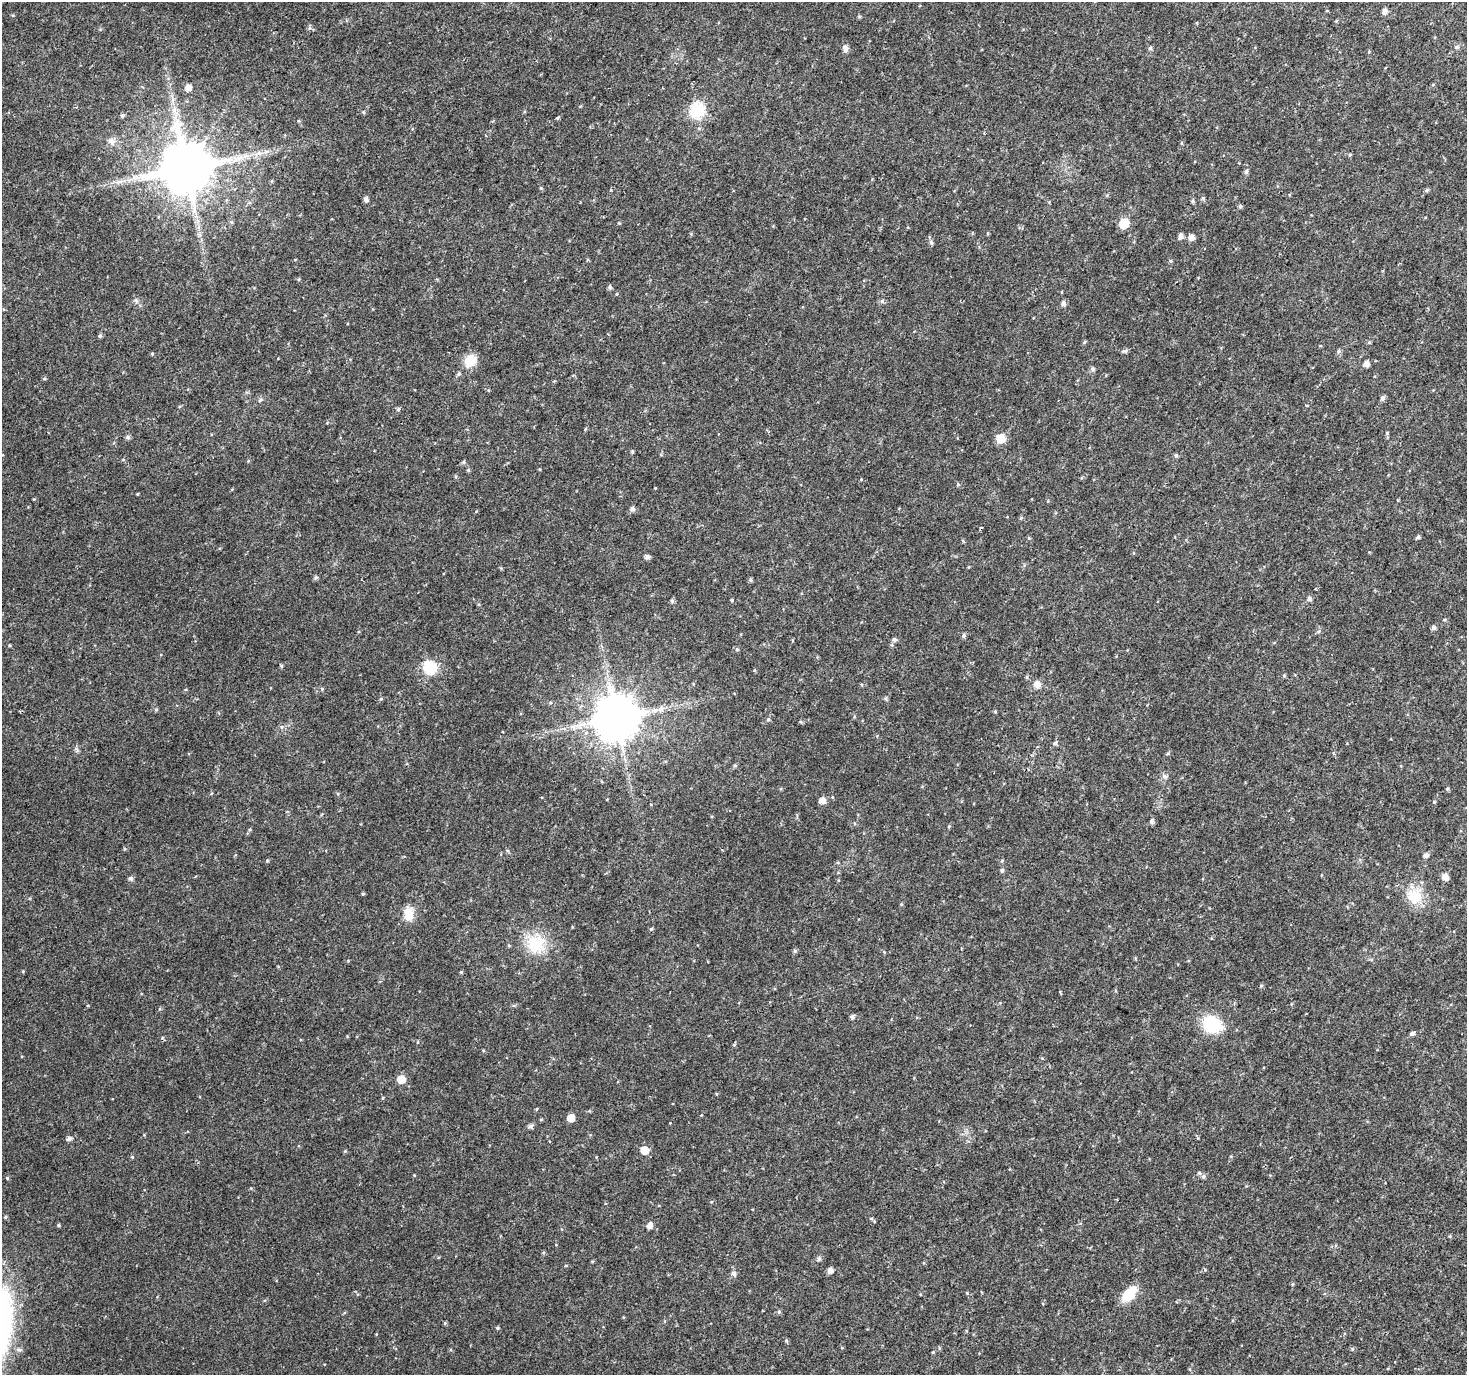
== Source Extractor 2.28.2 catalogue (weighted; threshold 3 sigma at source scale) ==
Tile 10 of 4 x 4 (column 2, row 3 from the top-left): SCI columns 1466-2930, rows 1564-2936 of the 5865 x 5939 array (HDU 1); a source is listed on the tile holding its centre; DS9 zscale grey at full resolution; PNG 1469 x 1377 px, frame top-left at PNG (2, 2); no overlay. Shown black and unused: <1% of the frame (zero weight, under 2 of 3 exposures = <1% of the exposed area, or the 3 px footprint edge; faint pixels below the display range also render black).
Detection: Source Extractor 2.28.2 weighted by HDU 2 'WHT'; one run over the whole footprint, this tile lists its part. Background 0.0253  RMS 0.0055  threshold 0.0249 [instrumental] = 3 sigma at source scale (4.5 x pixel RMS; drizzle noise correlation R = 1.50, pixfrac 1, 0.0396/0.0396 arcsec/px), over >= 5 px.
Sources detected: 120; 1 cosmic-ray / hot-pixel residue — not listed; the other 119 listed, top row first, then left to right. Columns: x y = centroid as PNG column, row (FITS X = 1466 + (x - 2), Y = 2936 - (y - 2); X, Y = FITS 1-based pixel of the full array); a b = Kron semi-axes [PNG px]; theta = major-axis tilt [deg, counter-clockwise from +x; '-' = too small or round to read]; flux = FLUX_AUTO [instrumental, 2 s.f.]
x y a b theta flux
1384 11 6 5 - 2.4
309 28 6 4 71 0.79
1150 48 5 5 - 0.98
845 49 9 6 -90 2
188 88 6 6 - 3.4
697 110 7 7 - 99
364 112 5 3 - 0.61
123 115 6 5 - 0.82
112 142 12 7 -62 2.6
1350 155 5 4 - 0.59
187 168 13 13 - 3600
1246 172 5 5 - 1.3
135 177 9 4 45 1.7
541 188 4 4 - 0.53
610 190 4 3 - 0.63
1427 190 5 5 - 0.84
366 200 6 5 - 1.7
1192 201 5 4 - 0.83
1240 206 5 4 - 0.97
231 222 5 4 - 0.77
1124 223 6 6 - 19
1181 236 6 5 - 2.4
1191 237 6 6 - 2.8
931 242 7 5 -75 1.1
1171 261 6 4 -90 0.67
610 287 5 5 - 1.1
136 300 7 5 -78 1.2
882 301 6 6 - 1.1
1063 303 6 5 - 1.7
100 336 6 4 22 0.86
1125 351 8 4 8 1.1
1339 351 6 6 - 1.1
152 354 4 4 - 0.61
470 361 13 11 37 10
1366 364 5 5 - 2.9
1093 369 6 5 - 1.3
459 374 6 4 28 0.97
1382 398 6 5 - 1.5
260 400 7 4 45 0.87
398 409 5 4 - 0.85
1387 433 5 4 - 0.56
128 437 7 5 -23 1
1001 438 6 6 - 15
632 452 5 3 - 0.6
1176 455 5 4 - 0.92
464 462 5 5 - 0.86
958 484 5 3 - 0.55
137 494 3 2 - 0.44
632 509 6 5 - 1.8
1021 518 4 4 - 0.62
1418 537 5 4 - 1.2
1029 538 5 4 - 0.55
647 557 5 5 - 1.8
316 578 6 5 - 0.96
750 580 5 5 - 0.9
1309 598 6 5 - 1.6
732 600 4 3 - 0.5
672 601 6 5 - 1
1433 627 6 5 - 1.4
1319 631 5 3 - 0.74
963 636 6 5 - 1.2
894 639 6 5 - 0.93
737 649 5 4 - 0.77
430 667 13 12 - 19
1284 675 5 5 - 0.64
1037 684 8 7 - 3.1
322 689 5 4 - 0.6
381 699 5 3 - 0.56
661 708 10 6 29 2.4
156 710 5 3 - 0.54
995 712 4 4 - 0.58
616 718 12 12 - 2300
768 719 5 4 - 0.76
1055 743 5 5 - 1
735 765 6 4 0 0.64
1447 788 5 4 - 0.68
822 800 6 5 - 4.1
1434 802 4 3 - 0.5
1151 821 6 5 - 1.4
949 826 5 3 - 0.5
1426 855 6 5 - 1.6
267 861 5 3 - 0.55
1002 861 5 4 - 0.67
1002 870 5 4 - 0.99
1445 877 6 6 - 3.3
131 878 6 5 - 1.4
1414 896 22 19 -8 13
409 914 17 11 -83 7.1
651 929 5 4 - 0.77
535 944 26 24 -84 19
795 951 5 5 - 0.96
852 1017 5 5 - 1.1
1212 1024 18 14 -30 26
1413 1033 7 5 17 1
401 1079 6 6 - 8.9
112 1098 3 2 - 0.49
571 1118 5 5 - 8
530 1126 8 5 36 1.2
69 1139 6 5 - 1.7
644 1150 6 6 - 8.3
345 1151 4 4 - 0.53
132 1157 5 4 - 0.57
1199 1173 6 4 -17 0.97
1203 1176 6 5 - 1.1
7 1178 5 4 - 0.59
5 1217 5 4 - 0.69
58 1225 4 4 - 0.68
650 1226 7 5 55 2.6
1450 1236 4 3 - 0.56
819 1258 5 5 - 1.3
830 1270 6 5 - 2.4
734 1274 6 5 - 1.8
1129 1294 16 10 50 14
779 1312 5 4 - 0.85
445 1323 5 3 - 0.53
498 1328 4 4 - 0.69
786 1341 5 5 - 0.67
1352 1349 5 3 - 0.58
933 1352 4 4 - 0.45
Unlisted compact peaks at least as high as the median listed source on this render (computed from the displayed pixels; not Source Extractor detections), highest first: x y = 557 118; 655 488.